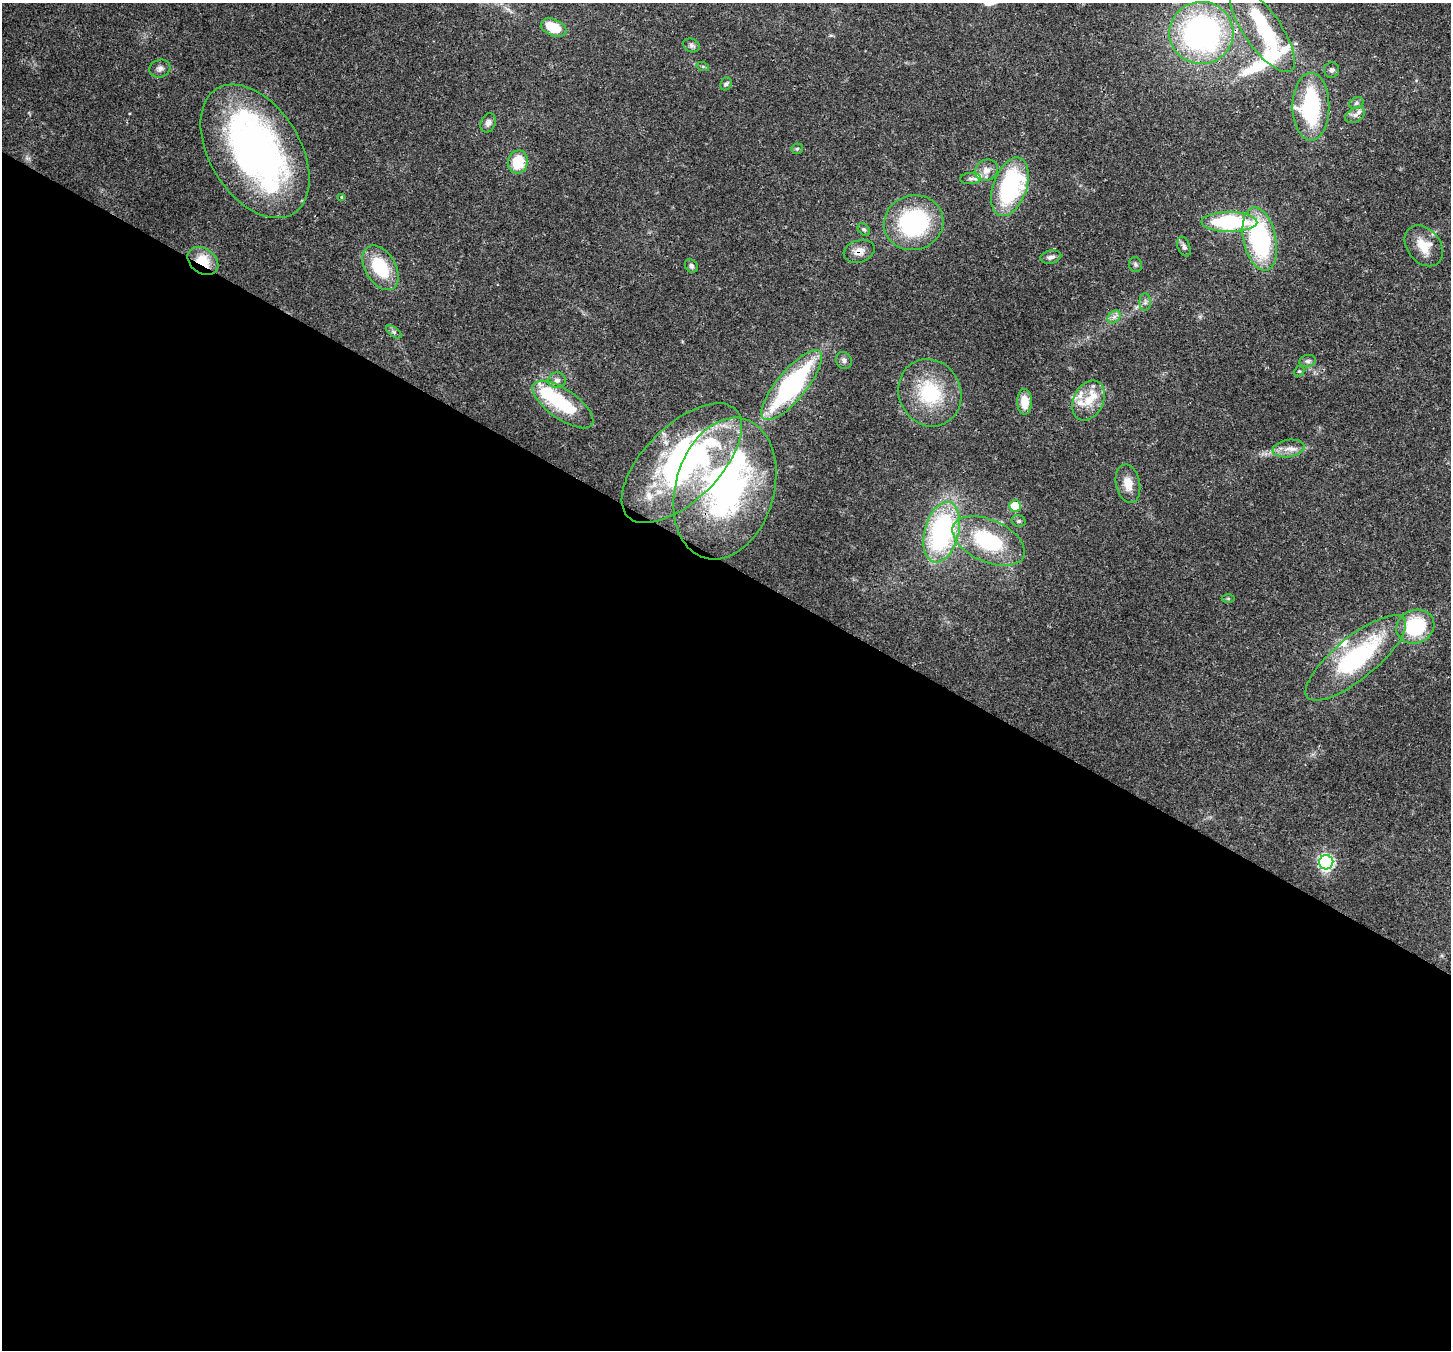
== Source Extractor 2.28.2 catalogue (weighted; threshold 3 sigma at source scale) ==
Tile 14 of 4 x 4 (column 2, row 4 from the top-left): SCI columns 1518-2966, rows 357-1704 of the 5932 x 6036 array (HDU 1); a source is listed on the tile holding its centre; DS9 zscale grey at full resolution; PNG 1453 x 1352 px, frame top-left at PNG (2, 3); each listed source drawn as its Kron ellipse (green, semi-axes under 4 px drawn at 4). Shown black and unused: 58% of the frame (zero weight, under 3 of 4 exposures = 7% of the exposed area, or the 3 px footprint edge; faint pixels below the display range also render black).
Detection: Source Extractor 2.28.2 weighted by HDU 2 'WHT'; one run over the whole footprint, this tile lists its part. Background 0.0922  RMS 0.0037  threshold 0.0167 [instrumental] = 3 sigma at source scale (4.5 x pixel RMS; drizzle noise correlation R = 1.50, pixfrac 1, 0.0396/0.0396 arcsec/px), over >= 5 px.
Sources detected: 72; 5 inside a brighter object's white glare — neither listed nor drawn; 12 inside a brighter listed object's ellipse — not listed separately; the other 55 listed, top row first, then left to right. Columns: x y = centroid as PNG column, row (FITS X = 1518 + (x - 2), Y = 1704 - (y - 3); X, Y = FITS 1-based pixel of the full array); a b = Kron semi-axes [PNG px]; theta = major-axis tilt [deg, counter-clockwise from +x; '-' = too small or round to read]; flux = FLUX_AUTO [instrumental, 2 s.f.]
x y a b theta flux
554 27 13 8 -23 11
1262 29 50 18 -55 29
1201 33 32 31 - 99
692 45 8 6 -26 1.1
703 67 6 4 -19 0.51
160 69 11 8 18 1.7
1332 70 7 7 - 1.1
726 84 7 5 61 0.75
1356 103 7 5 24 0.94
1311 107 34 18 90 39
1355 115 10 7 30 2
488 123 10 7 67 1.6
797 149 6 5 - 0.52
255 151 73 45 -58 150
518 162 12 10 79 11
986 170 12 10 31 3
971 179 10 5 3 1.1
1010 187 30 16 70 48
342 197 4 3 - 0.6
1229 222 28 10 0 38
914 223 30 27 16 42
864 229 7 5 -47 0.67
1260 239 32 16 -78 52
1424 246 22 16 -52 8.1
1184 247 10 6 -70 1.3
859 251 16 11 16 3.5
1051 257 10 6 11 1.7
203 261 17 12 -36 9.7
1135 265 7 6 - 0.92
691 266 7 6 - 0.99
381 268 24 15 -58 18
1145 302 9 5 89 1.1
1114 317 7 5 44 1.3
394 332 9 4 -36 0.92
844 360 9 7 -55 1.4
1308 361 8 6 15 1.1
1299 371 5 4 - 0.51
557 380 8 8 - 1.7
792 385 44 14 50 67
930 393 34 31 -64 24
1088 400 21 15 63 7.8
1024 402 13 7 -89 6
563 404 36 14 -35 21
1288 448 16 8 8 3.4
682 463 76 37 45 97
1128 484 19 12 -78 5.2
725 489 72 49 74 110
1015 506 6 5 - 14
1019 521 7 5 -15 0.8
942 532 31 17 75 64
989 541 38 21 -24 32
1228 598 6 4 0 0.52
1415 627 19 16 23 25
1356 658 62 21 39 52
1326 862 7 7 - 68
Overlapping masked pixels (flux is a lower limit): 4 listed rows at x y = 859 251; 203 261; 563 404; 725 489